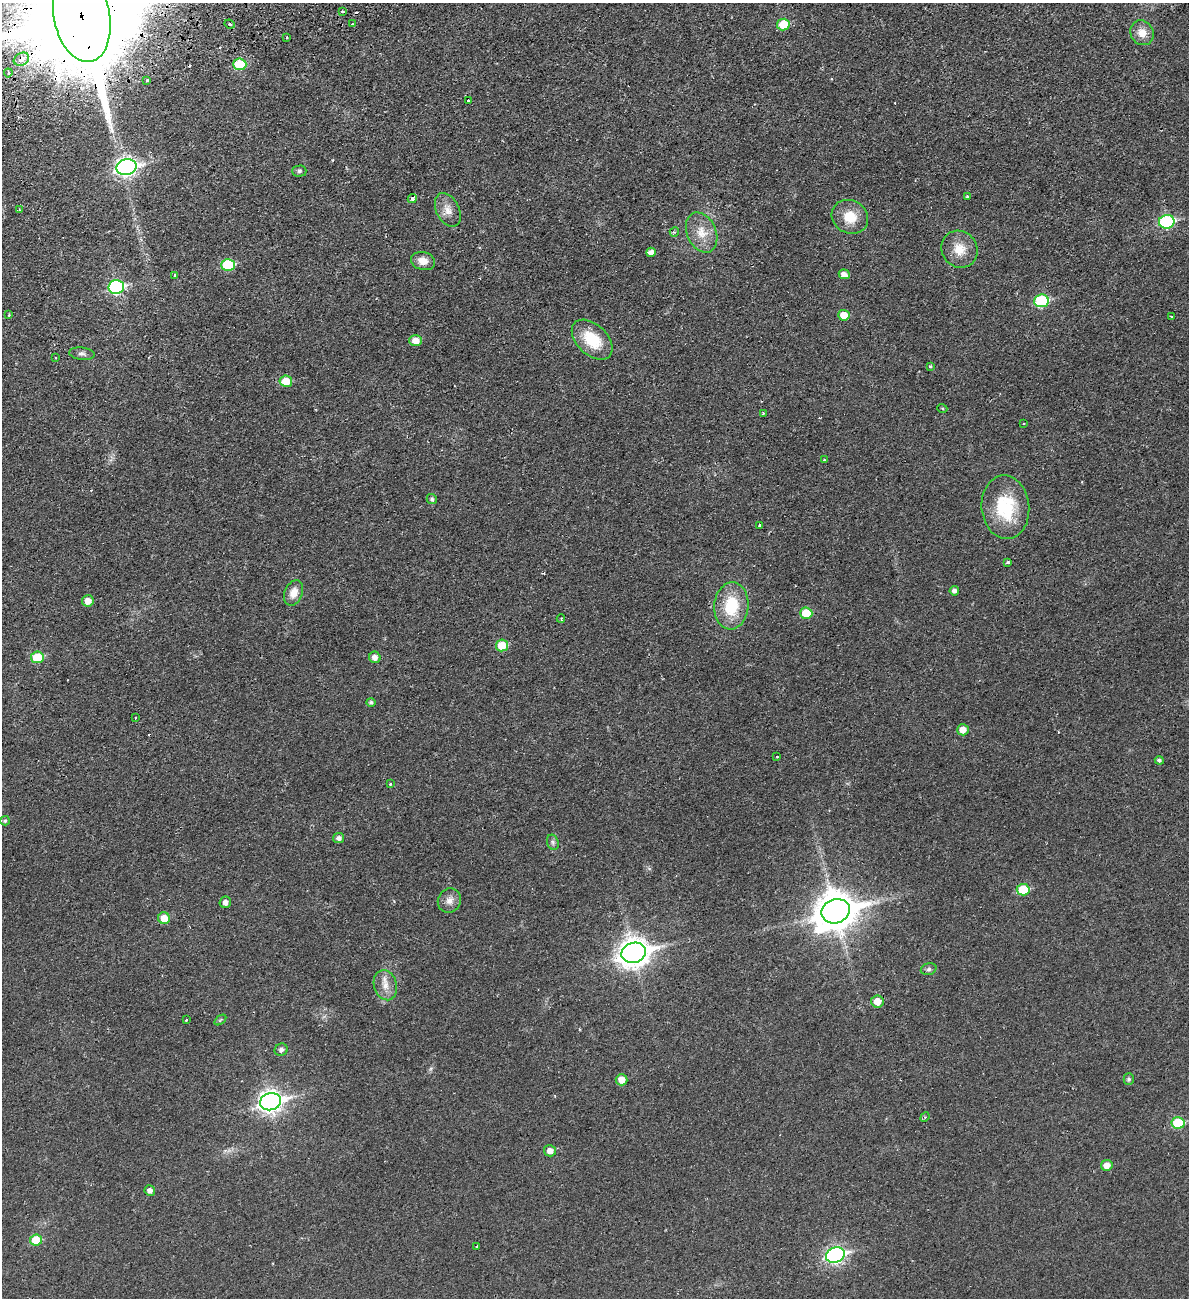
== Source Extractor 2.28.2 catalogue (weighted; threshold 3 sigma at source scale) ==
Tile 11 of 4 x 4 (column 3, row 3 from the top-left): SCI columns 2544-3730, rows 1357-2652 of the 5204 x 5300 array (HDU 1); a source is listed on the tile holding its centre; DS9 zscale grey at full resolution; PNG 1191 x 1300 px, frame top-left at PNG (2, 3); each listed source drawn as its Kron ellipse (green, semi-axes under 4 px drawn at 4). Shown black and unused: <1% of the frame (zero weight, under 2 of 3 exposures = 3% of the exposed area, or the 3 px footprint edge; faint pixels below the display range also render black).
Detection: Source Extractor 2.28.2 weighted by HDU 2 'WHT'; one run over the whole footprint, this tile lists its part. Background 0.0216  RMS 0.0048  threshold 0.0214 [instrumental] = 3 sigma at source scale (4.5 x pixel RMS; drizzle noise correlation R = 1.50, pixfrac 1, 0.05/0.05 arcsec/px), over >= 5 px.
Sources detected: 93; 5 cosmic-ray / hot-pixel residue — neither listed nor drawn; the other 88 listed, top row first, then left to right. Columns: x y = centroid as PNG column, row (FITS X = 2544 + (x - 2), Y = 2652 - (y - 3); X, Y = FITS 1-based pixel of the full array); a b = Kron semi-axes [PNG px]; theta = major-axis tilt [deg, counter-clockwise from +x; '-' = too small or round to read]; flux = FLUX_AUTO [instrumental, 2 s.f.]
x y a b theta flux
343 12 3 2 - 0.7
82 16 46 28 -79 25000
230 24 5 3 - 0.83
352 24 3 2 - 0.47
783 24 6 6 - 12
1142 33 13 11 -54 5.2
287 37 3 3 - 0.76
21 59 8 6 29 4.9
240 64 6 6 - 18
8 73 4 3 - 1.1
147 80 3 3 - 1
469 100 3 3 - 0.79
126 167 10 8 12 180
299 171 7 5 1 0.99
967 196 3 2 - 0.49
412 198 5 4 - 1.2
19 210 3 3 - 0.74
448 210 18 11 -64 4.6
850 217 19 16 -28 10
1167 222 8 7 - 50
674 232 5 4 - 0.61
702 232 21 14 -66 7.8
959 249 19 17 -54 8.4
651 252 5 4 - 2.8
423 261 12 9 -13 4.6
228 265 7 6 - 24
844 274 5 4 - 2.7
175 275 3 3 - 0.59
116 287 8 7 - 62
1041 301 7 6 - 36
9 315 4 3 - 0.49
844 315 5 5 - 6.6
1171 316 3 3 - 1.2
416 340 6 5 - 4.4
592 340 24 15 -44 17
82 354 13 6 -7 1.7
55 358 3 2 - 0.38
930 366 4 3 - 0.65
286 381 6 5 - 9.3
942 408 5 3 - 0.4
763 413 3 3 - 0.46
1024 423 3 2 - 0.36
824 460 3 3 - 0.63
432 499 5 5 - 0.94
1005 507 32 24 -85 26
759 525 3 3 - 0.98
1008 562 3 3 - 1.1
954 591 5 4 - 1.8
294 593 13 9 68 5.1
88 601 6 5 - 4.1
731 606 24 17 85 19
806 613 6 5 - 12
561 618 4 3 - 0.48
502 645 6 6 - 12
37 657 6 6 - 14
375 657 6 5 - 2.5
371 702 5 4 - 0.93
135 717 3 2 - 0.66
963 730 6 5 - 4.8
777 757 3 2 - 0.55
1159 760 4 3 - 0.87
390 784 3 3 - 0.92
5 821 5 4 - 0.86
339 838 5 5 - 1.9
553 842 8 5 -70 1.2
1023 890 6 6 - 16
449 900 12 11 - 3.3
225 902 6 5 - 2.3
836 911 14 12 20 1200
164 918 6 6 - 6.6
634 953 12 10 16 540
929 969 8 6 16 1.2
385 985 15 11 -74 4.9
877 1001 6 6 - 5.8
186 1020 3 2 - 0.42
220 1020 7 4 35 0.69
281 1050 7 6 - 1.8
1129 1079 5 5 - 1.1
621 1080 6 5 - 4.8
270 1102 10 8 14 270
925 1117 5 4 - 0.52
1178 1123 6 6 - 23
550 1151 6 5 - 3
1107 1165 6 5 - 4.2
150 1190 5 5 - 2.1
36 1240 6 5 - 12
477 1246 3 3 - 0.48
835 1255 9 7 20 110
Overlapping masked pixels (flux is a lower limit): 2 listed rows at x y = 82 16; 21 59
Isophote crosses this tile's border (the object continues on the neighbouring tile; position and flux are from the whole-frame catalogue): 1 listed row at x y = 82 16